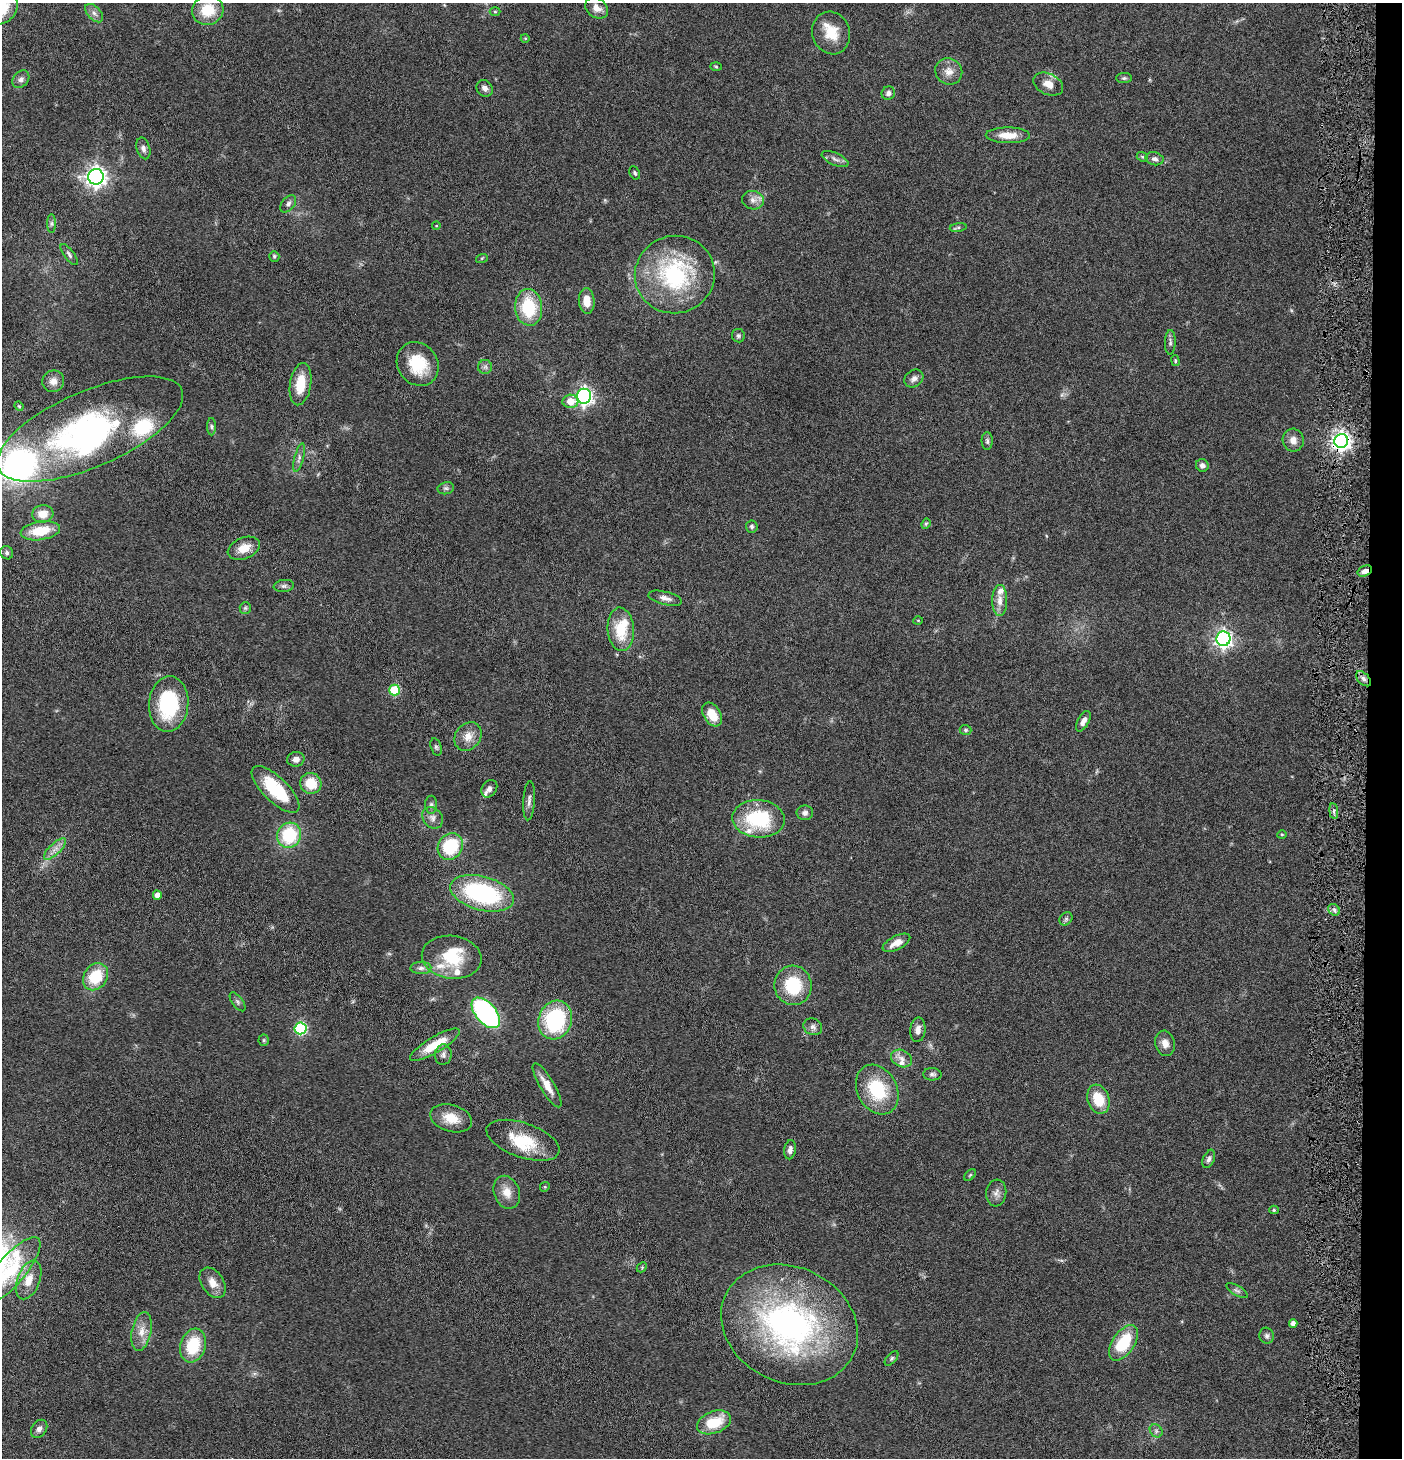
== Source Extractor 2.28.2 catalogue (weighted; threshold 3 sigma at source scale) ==
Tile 6 of 3 x 3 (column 3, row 2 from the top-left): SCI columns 2947-4346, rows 1458-2913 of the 4445 x 4372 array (HDU 1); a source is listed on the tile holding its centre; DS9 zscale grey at full resolution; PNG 1404 x 1460 px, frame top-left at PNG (2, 3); each listed source drawn as its Kron ellipse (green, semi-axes under 4 px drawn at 4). Shown black and unused: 3% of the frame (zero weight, under 4 of 8 exposures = <1% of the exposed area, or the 3 px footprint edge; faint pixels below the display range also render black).
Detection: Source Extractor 2.28.2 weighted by HDU 2 'WHT'; one run over the whole footprint, this tile lists its part. Background 0.0791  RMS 0.0044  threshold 0.0179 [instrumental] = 3 sigma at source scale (4.09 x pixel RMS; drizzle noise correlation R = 1.36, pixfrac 0.8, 0.05/0.05 arcsec/px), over >= 5 px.
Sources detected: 149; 1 inside a brighter object's white glare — neither listed nor drawn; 13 inside a brighter listed object's ellipse — not listed separately; the other 135 listed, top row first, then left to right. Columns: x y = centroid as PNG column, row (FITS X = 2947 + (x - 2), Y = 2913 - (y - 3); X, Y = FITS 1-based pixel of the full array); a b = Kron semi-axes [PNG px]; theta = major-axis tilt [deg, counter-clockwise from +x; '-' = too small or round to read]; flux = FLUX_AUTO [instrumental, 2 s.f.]
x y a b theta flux
2 8 18 14 53 13
597 8 12 9 -37 3
208 10 16 14 15 12
495 12 5 3 - 0.4
94 13 11 6 -46 1.8
831 33 21 18 -71 9.5
525 38 4 3 - 0.3
716 67 6 4 -2 0.45
949 71 14 13 - 4
1124 78 7 5 1 0.77
21 79 10 7 49 1.6
1048 84 15 10 -26 4.2
485 88 9 7 -45 1.9
888 93 7 6 - 1.6
1008 135 22 8 -1 6.3
143 148 11 6 -74 1.7
1142 157 6 4 -21 0.57
835 159 14 6 -24 1.9
1155 159 9 6 -14 1.5
635 173 7 5 -62 0.73
96 177 7 7 - 220
753 200 11 9 -11 2.5
288 204 10 6 49 1.4
52 224 9 4 -90 0.91
436 226 4 3 - 0.32
958 227 8 4 9 0.76
69 255 13 5 -53 1.1
274 256 5 5 - 0.69
482 258 6 4 18 0.43
675 275 40 38 18 47
587 301 13 8 -85 5.1
529 307 18 13 -84 20
738 336 7 6 - 0.94
1170 342 12 5 88 1.2
1175 361 5 4 - 0.52
418 364 23 20 -53 15
485 367 7 7 - 1.3
914 379 10 8 38 2
53 381 11 10 - 3
300 384 21 10 81 9.5
584 396 7 7 - 160
570 401 8 6 -2 5.7
19 406 5 4 - 0.46
212 427 8 4 -90 0.86
90 429 100 38 23 110
1293 440 11 10 - 3.1
987 441 9 5 -89 1.1
1341 441 7 7 - 200
299 458 15 4 75 1.5
1202 465 6 6 - 1.5
446 488 8 6 11 1
43 514 10 8 6 5.1
926 524 5 4 - 0.54
752 527 6 6 - 0.81
40 531 20 9 9 11
244 548 17 10 22 6
7 553 7 6 - 0.97
1365 571 7 5 25 1.9
284 586 10 6 7 1.3
665 598 17 6 -14 2.4
1000 601 15 7 89 3.4
245 608 6 5 - 0.76
918 620 5 3 - 0.35
621 629 22 13 -85 13
1223 639 7 7 - 160
1363 679 9 5 -45 1.7
395 690 5 5 - 21
169 704 28 19 85 32
712 714 13 8 -58 7.5
1083 721 11 5 61 2.3
966 730 6 5 - 0.68
468 736 15 12 51 4.7
436 747 9 5 -74 0.85
296 759 9 7 13 2.5
311 783 11 10 - 9.6
276 789 31 12 -44 22
489 789 9 7 56 1.5
529 801 20 5 87 1.9
431 805 9 6 90 1.1
1334 811 8 4 -83 0.96
805 813 8 7 - 1.5
433 818 11 9 -48 2.2
759 819 26 18 -5 28
1282 834 5 3 - 0.37
289 835 13 11 57 22
450 846 14 12 53 22
55 849 14 5 43 2.5
482 893 32 17 -15 53
157 895 4 4 - 3
1334 910 6 5 - 1.1
1066 919 7 5 45 0.9
896 943 15 7 27 4
452 957 30 21 -7 16
421 968 10 6 1 1.4
95 977 14 11 54 15
793 985 20 18 -80 18
238 1002 11 5 -54 1.1
486 1013 18 10 -49 80
555 1020 20 16 70 38
813 1027 9 8 - 1.7
301 1028 6 6 - 48
918 1030 12 7 84 2.5
264 1040 5 5 - 0.55
1165 1043 13 9 -77 3.2
435 1045 28 8 31 11
443 1055 10 8 84 1.7
902 1058 11 8 -25 2.5
932 1074 9 6 -2 1.2
547 1085 25 7 -59 5.3
877 1090 26 19 -62 22
1098 1099 15 10 -71 11
451 1118 21 13 -15 7.5
523 1140 38 17 -19 16
790 1150 9 5 81 1.9
1209 1159 10 5 66 1.3
970 1175 7 4 45 0.55
545 1187 5 4 - 0.55
507 1192 17 12 -69 4.9
996 1193 13 10 84 2.4
1274 1210 5 4 - 0.6
642 1267 6 4 46 0.47
11 1271 42 14 50 23
29 1280 20 11 69 6.2
213 1283 17 11 -56 4.4
1237 1290 12 5 -31 1.1
1293 1323 4 4 - 2.1
790 1325 71 57 -26 130
142 1331 19 9 79 4.8
1267 1336 8 7 - 1.1
1124 1343 20 11 55 18
193 1345 17 12 71 17
891 1358 9 5 49 0.82
714 1422 18 11 21 13
39 1429 10 7 55 1.9
1156 1431 7 6 - 1.1
Overlapping masked pixels (flux is a lower limit): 2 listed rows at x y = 1341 441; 1365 571
Isophote crosses this tile's border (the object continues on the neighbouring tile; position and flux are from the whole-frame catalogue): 2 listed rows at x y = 2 8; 11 1271